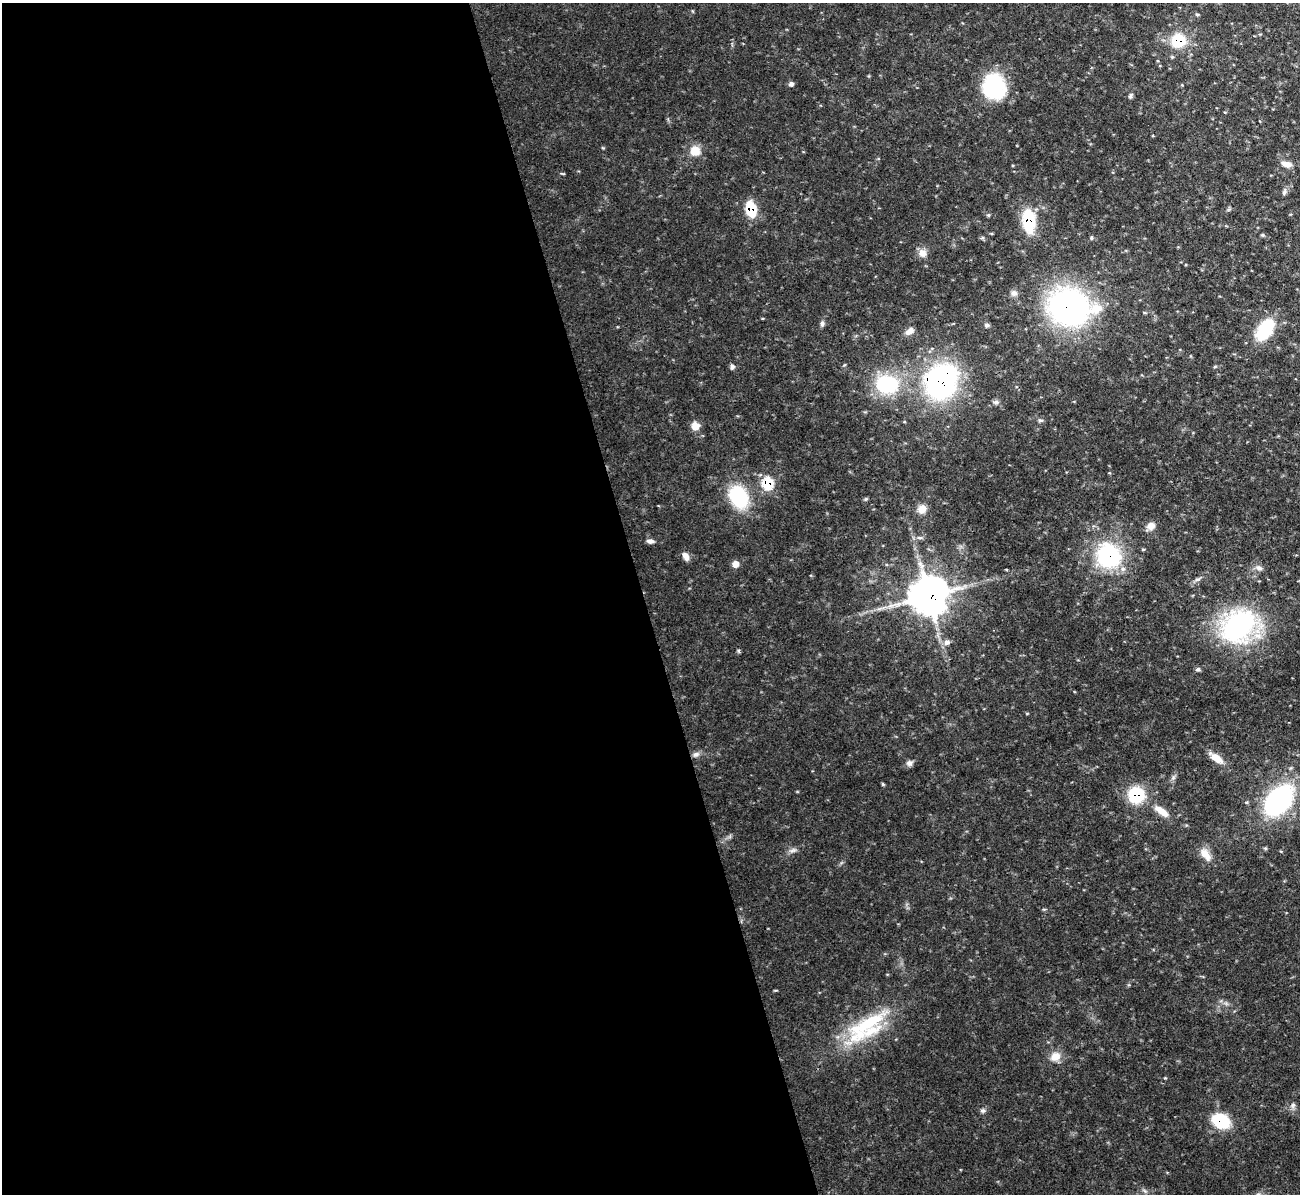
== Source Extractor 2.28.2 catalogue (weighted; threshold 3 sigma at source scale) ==
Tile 9 of 4 x 4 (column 1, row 3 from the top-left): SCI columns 1-1298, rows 1334-2525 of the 5192 x 5173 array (HDU 1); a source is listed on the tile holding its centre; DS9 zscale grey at full resolution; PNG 1302 x 1196 px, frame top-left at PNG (2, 3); no overlay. Shown black and unused: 49% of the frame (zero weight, under 3 of 4 exposures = <1% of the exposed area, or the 3 px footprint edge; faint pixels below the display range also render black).
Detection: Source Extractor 2.28.2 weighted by HDU 2 'WHT'; one run over the whole footprint, this tile lists its part. Background 0.103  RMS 0.0052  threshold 0.0233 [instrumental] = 3 sigma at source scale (4.5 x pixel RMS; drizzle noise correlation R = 1.50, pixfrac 1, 0.05/0.05 arcsec/px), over >= 5 px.
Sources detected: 62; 1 inside a brighter listed object's ellipse — not listed separately; the other 61 listed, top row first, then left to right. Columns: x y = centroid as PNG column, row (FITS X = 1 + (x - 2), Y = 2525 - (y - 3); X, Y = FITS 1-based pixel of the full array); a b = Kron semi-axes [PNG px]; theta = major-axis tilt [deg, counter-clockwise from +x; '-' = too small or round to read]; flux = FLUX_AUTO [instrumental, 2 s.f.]
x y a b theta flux
1197 14 5 4 - 0.73
1178 40 13 12 - 21
791 84 6 6 - 1.5
994 87 27 23 -74 39
1130 96 8 5 59 1.2
603 148 5 4 - 0.48
695 151 13 13 - 7.3
1286 164 14 8 -15 3.9
1284 192 9 6 63 1.5
751 209 12 8 -78 21
1229 209 7 4 19 0.77
988 215 5 5 - 0.69
1029 221 20 11 -85 31
1262 235 5 5 - 0.68
1091 238 6 4 -89 0.63
923 253 12 10 -77 3.7
1014 293 10 8 4 2.2
1069 307 36 28 -11 180
1145 313 5 3 - 0.61
822 324 8 6 81 1.5
987 325 7 5 -4 1.2
1265 330 27 16 56 25
909 331 11 7 33 3.3
732 367 6 5 - 1.7
1215 367 6 4 2 0.62
940 382 33 30 -70 110
887 384 25 20 -7 40
996 402 9 6 9 1.5
1040 420 7 5 1 1
695 426 7 6 - 7.5
768 483 7 6 - 30
738 497 28 20 -63 32
922 509 12 11 - 4.5
1151 526 11 9 28 3.7
920 538 9 4 -1 1.4
650 541 9 5 -5 2.1
686 556 11 7 -56 3.1
1109 556 25 22 -52 54
736 564 6 6 - 4.6
1259 568 10 7 -20 2.2
928 596 12 11 - 1600
1238 626 40 32 34 91
947 642 9 7 10 2.4
738 651 6 4 -87 0.87
1198 669 6 5 - 1.2
696 754 10 7 24 2.2
1216 758 21 8 -35 5.9
909 763 9 7 12 2
1173 778 7 4 19 1
883 784 6 4 -89 0.59
1136 795 15 15 - 26
1278 801 29 19 49 89
1247 802 5 3 - 0.58
1161 811 26 9 -37 7.5
793 850 13 6 18 2.1
1205 854 20 10 -53 6.1
865 1026 72 21 37 44
1055 1056 13 11 35 5.9
1293 1105 8 6 78 1.5
983 1111 7 6 - 1.2
1221 1121 16 12 -25 26
Overlapping masked pixels (flux is a lower limit): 10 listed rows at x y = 1178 40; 751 209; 1029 221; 1069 307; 940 382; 768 483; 1109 556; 928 596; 1136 795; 1221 1121
Unlisted compact peaks at least as high as the median listed source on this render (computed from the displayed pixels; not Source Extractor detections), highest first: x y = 865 499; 1165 1078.